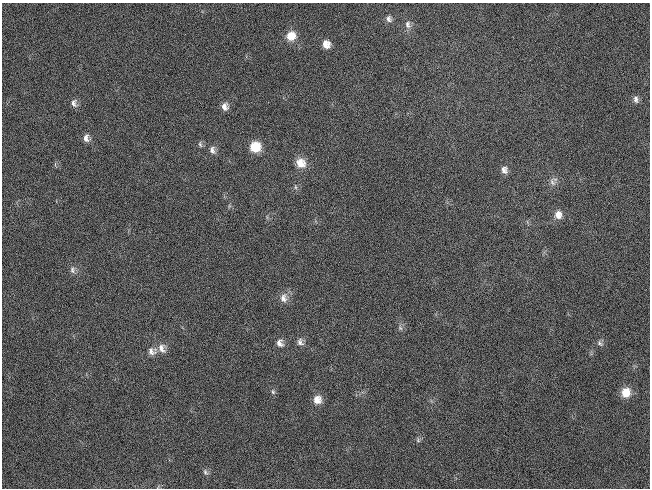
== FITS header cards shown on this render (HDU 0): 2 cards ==
NAXIS1  =                  648 / length of data axis 1
NAXIS2  =                  486 / length of data axis 2

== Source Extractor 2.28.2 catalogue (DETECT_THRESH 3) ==
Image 648 x 486 px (HDU 0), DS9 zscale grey, 1 PNG px = 1 image px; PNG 652 x 490 px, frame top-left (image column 1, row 486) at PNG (2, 3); no overlay
Background 118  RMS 26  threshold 78.2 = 3 sigma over >= 5 px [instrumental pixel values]
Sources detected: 29; all 29 listed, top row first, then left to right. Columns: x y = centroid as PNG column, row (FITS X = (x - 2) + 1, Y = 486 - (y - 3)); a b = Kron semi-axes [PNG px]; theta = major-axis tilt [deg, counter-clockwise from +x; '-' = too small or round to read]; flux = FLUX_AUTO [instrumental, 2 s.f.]
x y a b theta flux
389 19 9 7 -59 6700
408 25 11 8 -81 8400
291 36 12 11 - 22000
326 44 8 8 - 14000
636 99 9 7 -79 6500
74 103 10 7 -78 7600
225 107 10 8 -89 10000
86 138 9 8 - 9400
200 144 8 5 -79 3800
255 147 10 9 - 43000
212 150 11 8 -80 8300
301 163 13 11 -52 21000
504 170 10 8 -74 8700
552 182 12 7 -66 8200
295 187 6 4 -89 2700
558 215 11 9 -88 14000
72 270 10 7 -80 6400
284 298 13 10 -85 13000
400 328 8 6 -68 4400
300 342 10 8 -63 7500
279 343 10 8 -62 10000
600 343 10 6 -41 5100
162 348 13 10 -73 13000
152 351 12 9 6 11000
273 392 7 5 -75 3600
626 393 11 10 - 27000
317 400 10 10 - 17000
418 440 7 5 -47 3100
205 472 8 6 -69 4500